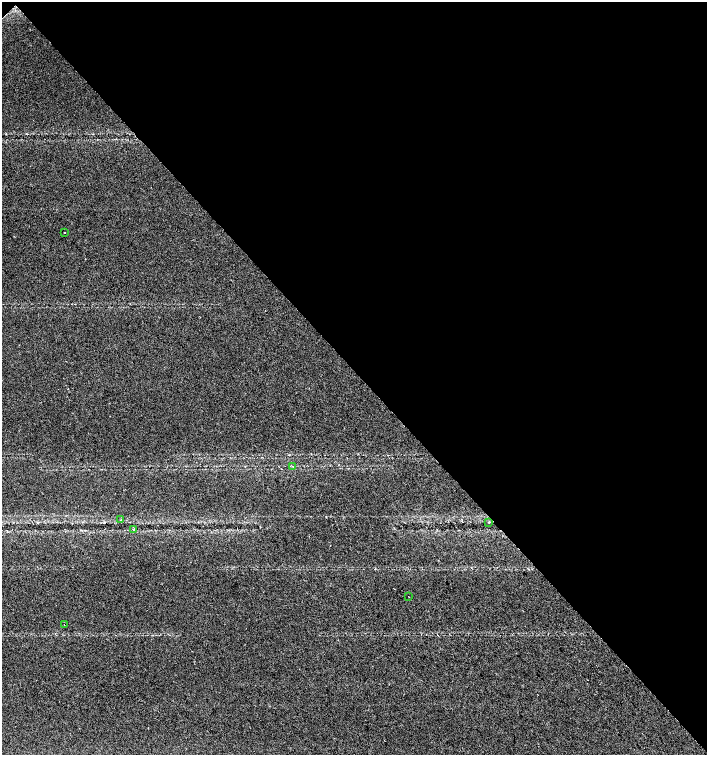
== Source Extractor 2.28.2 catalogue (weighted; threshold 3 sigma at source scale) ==
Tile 3 of 4 x 4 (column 3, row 1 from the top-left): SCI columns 2976-4385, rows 4523-6028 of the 6017 x 6028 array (HDU 1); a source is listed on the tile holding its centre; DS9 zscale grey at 2 x 2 block average (1 PNG px = mean of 2 x 2 image px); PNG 709 x 757 px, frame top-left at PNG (2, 2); each listed source drawn as its Kron ellipse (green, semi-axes under 4 px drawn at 4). Shown black and unused: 49% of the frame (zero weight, under 2 of 3 exposures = <1% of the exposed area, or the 3 px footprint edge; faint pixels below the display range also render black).
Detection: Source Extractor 2.28.2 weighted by HDU 2 'WHT'; one run over the whole footprint, this tile lists its part. Background 0.0491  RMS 0.0071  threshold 0.0321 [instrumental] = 3 sigma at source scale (4.5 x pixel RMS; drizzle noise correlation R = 1.50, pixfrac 1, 0.0396/0.0396 arcsec/px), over >= 5 px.
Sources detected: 7; all 7 listed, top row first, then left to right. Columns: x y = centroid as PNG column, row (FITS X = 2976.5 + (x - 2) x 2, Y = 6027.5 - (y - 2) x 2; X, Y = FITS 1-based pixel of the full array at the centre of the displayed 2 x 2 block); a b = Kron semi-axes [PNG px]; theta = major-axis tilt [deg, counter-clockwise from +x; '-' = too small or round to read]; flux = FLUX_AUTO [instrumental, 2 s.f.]
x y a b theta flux
65 233 2 2 - 1.4
293 466 3 2 - 0.82
120 520 2 2 - 2
489 522 3 2 - 0.78
134 529 3 2 - 0.94
408 596 2 2 - 0.53
64 624 2 2 - 2.1